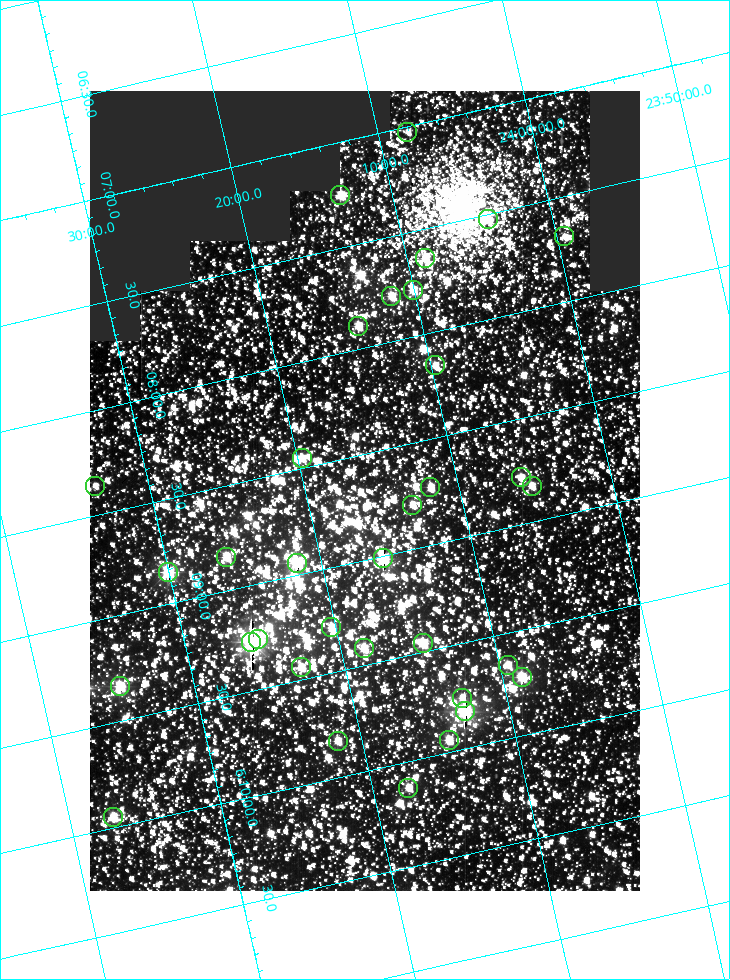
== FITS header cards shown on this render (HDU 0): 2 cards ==
NAXIS1  =                  550
NAXIS2  =                  800

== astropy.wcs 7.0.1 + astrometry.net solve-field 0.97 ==
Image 550 x 800 px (HDU 0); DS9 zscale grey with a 90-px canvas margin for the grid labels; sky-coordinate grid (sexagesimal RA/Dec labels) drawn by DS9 from the SOLVED WCS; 34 Tycho-2 reference stars matched to detected sources circled (green)
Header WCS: RA---TAN/DEC--TAN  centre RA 06:08:40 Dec +24:16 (92.17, +24.27 deg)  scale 3.97 arcsec/px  FOV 36.4' x 53.0'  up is -103 deg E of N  parity normal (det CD < 0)
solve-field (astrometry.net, Tycho-2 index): VERIFIED the header's WCS against the Tycho-2 star catalogue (verified at 3 index scales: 18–32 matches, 0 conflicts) and refined it, rather than solving blind
Solved WCS: RA---TAN-SIP/DEC--TAN-SIP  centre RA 06:08:40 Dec +24:16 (92.17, +24.27 deg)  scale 3.98 arcsec/px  FOV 36.4' x 53.0'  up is -103 deg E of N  parity normal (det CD < 0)
The solver's refit moves the header's centre by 0.095 arcsec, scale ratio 1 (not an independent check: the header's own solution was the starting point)
Tycho-2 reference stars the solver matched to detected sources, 34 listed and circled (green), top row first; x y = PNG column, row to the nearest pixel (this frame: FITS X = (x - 90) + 1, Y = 800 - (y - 91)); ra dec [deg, ICRS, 3 dp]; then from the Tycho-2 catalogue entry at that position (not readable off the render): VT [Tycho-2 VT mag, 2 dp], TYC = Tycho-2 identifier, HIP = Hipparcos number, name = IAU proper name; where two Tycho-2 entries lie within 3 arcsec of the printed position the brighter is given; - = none
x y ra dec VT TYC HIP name
407 132 91.756 +24.135 11.55 1864-383-1 - -
340 195 91.813 +24.222 9.50 1864-951-1 - -
488 219 91.882 +24.069 10.67 1864-1197-1 - -
564 236 91.922 +23.991 11.04 1864-773-1 - -
425 258 91.910 +24.147 9.81 1864-677-1 - -
413 290 91.945 +24.168 9.83 1864-545-1 - -
391 296 91.946 +24.193 9.49 1864-879-1 - -
358 326 91.972 +24.235 9.87 1864-607-1 - -
435 365 92.040 +24.163 9.97 1864-387-1 - -
302 458 92.113 +24.329 10.09 1877-692-1 - -
521 477 92.195 +24.097 9.91 1877-1306-1 - -
95 486 92.090 +24.558 11.22 1868-1493-1 - -
532 486 92.208 +24.088 10.02 1877-898-1 - -
430 487 92.182 +24.197 9.90 1877-42-1 - -
412 505 92.198 +24.221 10.14 1877-234-1 - -
226 557 92.210 +24.434 9.33 1881-345-1 - -
383 558 92.254 +24.266 8.73 1877-224-1 - -
297 563 92.236 +24.360 8.19 1877-300-1 29148 -
168 572 92.212 +24.501 8.67 1881-93-1 - -
331 627 92.321 +24.338 9.42 1877-884-1 - -
258 639 92.315 +24.419 9.14 1881-15-1 - -
251 642 92.316 +24.428 7.55 1881-1595-1 - -
423 643 92.364 +24.244 8.80 1877-1589-1 - -
364 648 92.355 +24.308 9.21 1877-702-1 - -
508 665 92.412 +24.157 10.23 1877-766-1 - -
301 667 92.360 +24.380 9.69 1881-496-1 - -
522 677 92.431 +24.145 8.75 1877-16-1 - -
120 686 92.334 +24.580 8.60 1881-81-1 - -
462 698 92.439 +24.215 10.07 1877-154-1 - -
465 711 92.456 +24.215 7.57 1877-1484-1 - -
449 740 92.485 +24.239 9.49 1877-1276-1 - -
338 741 92.457 +24.359 9.75 1877-1432-1 - -
408 788 92.531 +24.294 10.40 1877-334-1 - -
113 817 92.487 +24.619 9.38 1881-1542-1 - -